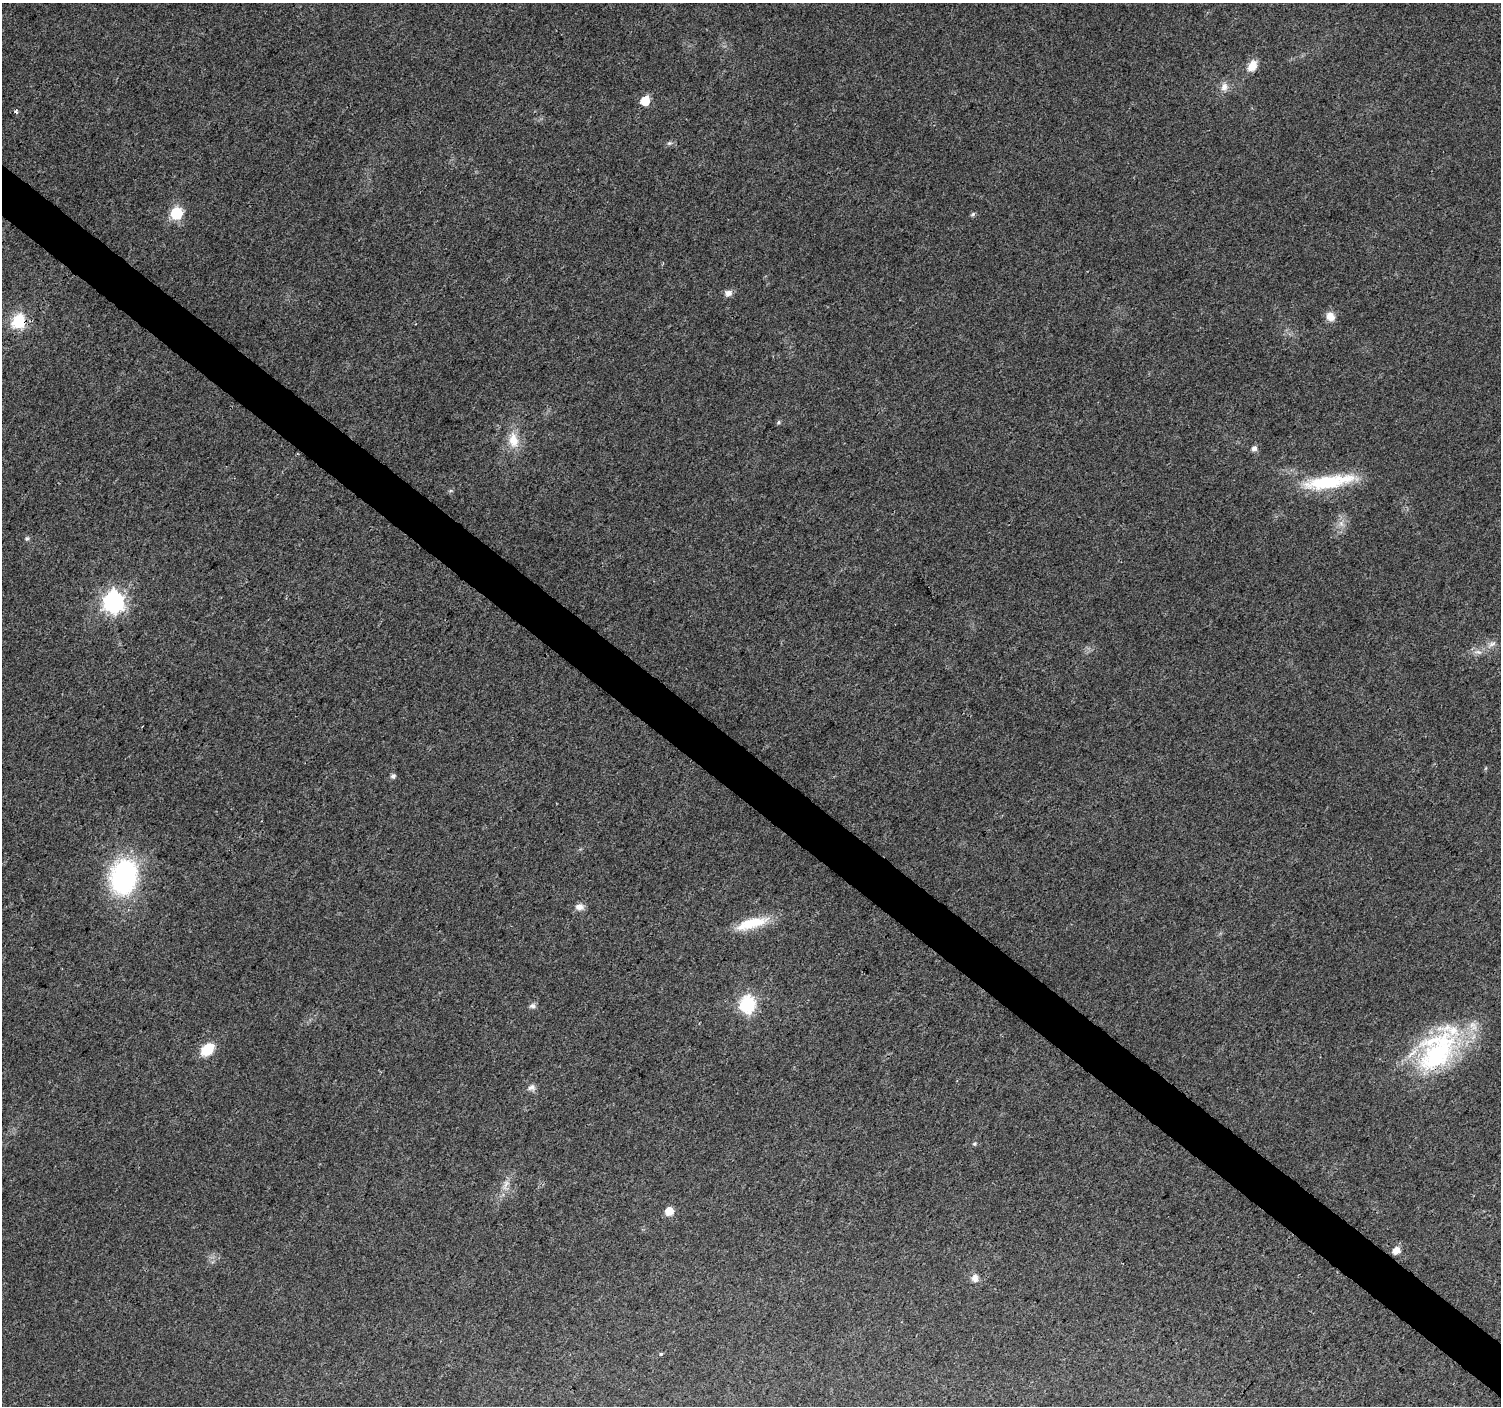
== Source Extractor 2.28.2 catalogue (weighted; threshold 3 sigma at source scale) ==
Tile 6 of 4 x 4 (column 2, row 2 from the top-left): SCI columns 1508-3006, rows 2983-4386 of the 6010 x 6031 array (HDU 1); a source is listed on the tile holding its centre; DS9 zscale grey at full resolution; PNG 1503 x 1408 px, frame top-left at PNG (2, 3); no overlay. Shown black and unused: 4% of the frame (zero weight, under 3 of 4 exposures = <1% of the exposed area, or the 3 px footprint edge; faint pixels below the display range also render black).
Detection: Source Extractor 2.28.2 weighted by HDU 2 'WHT'; one run over the whole footprint, this tile lists its part. Background 0.0216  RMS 0.0035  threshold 0.0159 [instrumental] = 3 sigma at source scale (4.5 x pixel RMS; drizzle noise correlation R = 1.50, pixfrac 1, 0.0396/0.0396 arcsec/px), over >= 5 px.
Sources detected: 34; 1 inside a brighter listed object's ellipse — not listed separately; the other 33 listed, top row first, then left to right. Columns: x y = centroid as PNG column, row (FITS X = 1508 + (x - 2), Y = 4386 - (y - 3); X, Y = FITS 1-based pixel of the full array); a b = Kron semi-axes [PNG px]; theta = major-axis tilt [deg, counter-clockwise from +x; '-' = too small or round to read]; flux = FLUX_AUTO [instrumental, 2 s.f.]
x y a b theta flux
1252 66 13 9 60 4.4
1224 87 11 9 75 2.5
645 101 6 6 - 12
16 111 5 4 - 0.95
669 143 7 5 19 0.77
176 213 6 6 - 34
973 214 7 4 28 0.64
728 293 10 8 1 1.8
1330 317 11 9 -54 3.3
19 322 7 6 - 53
778 422 6 5 - 0.58
513 440 23 13 -80 6.7
1254 448 7 7 - 1.3
1327 482 56 16 7 23
27 539 6 5 - 0.59
113 602 8 8 - 170
1492 644 12 6 28 1.7
1478 652 13 6 -8 1.9
393 776 6 6 - 1
124 877 31 23 79 66
579 907 10 8 3 2.2
752 923 44 12 16 11
747 1004 7 7 - 88
532 1006 8 7 - 1.1
207 1049 14 10 40 9.1
1437 1051 62 40 51 54
532 1088 10 8 1 1.6
974 1144 6 5 - 0.59
506 1185 19 6 64 2.9
669 1211 6 6 - 5.6
1396 1250 7 6 - 3.2
975 1278 10 8 -87 2.2
661 1354 4 4 - 0.41
Overlapping masked pixels (flux is a lower limit): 2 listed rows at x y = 19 322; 1437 1051